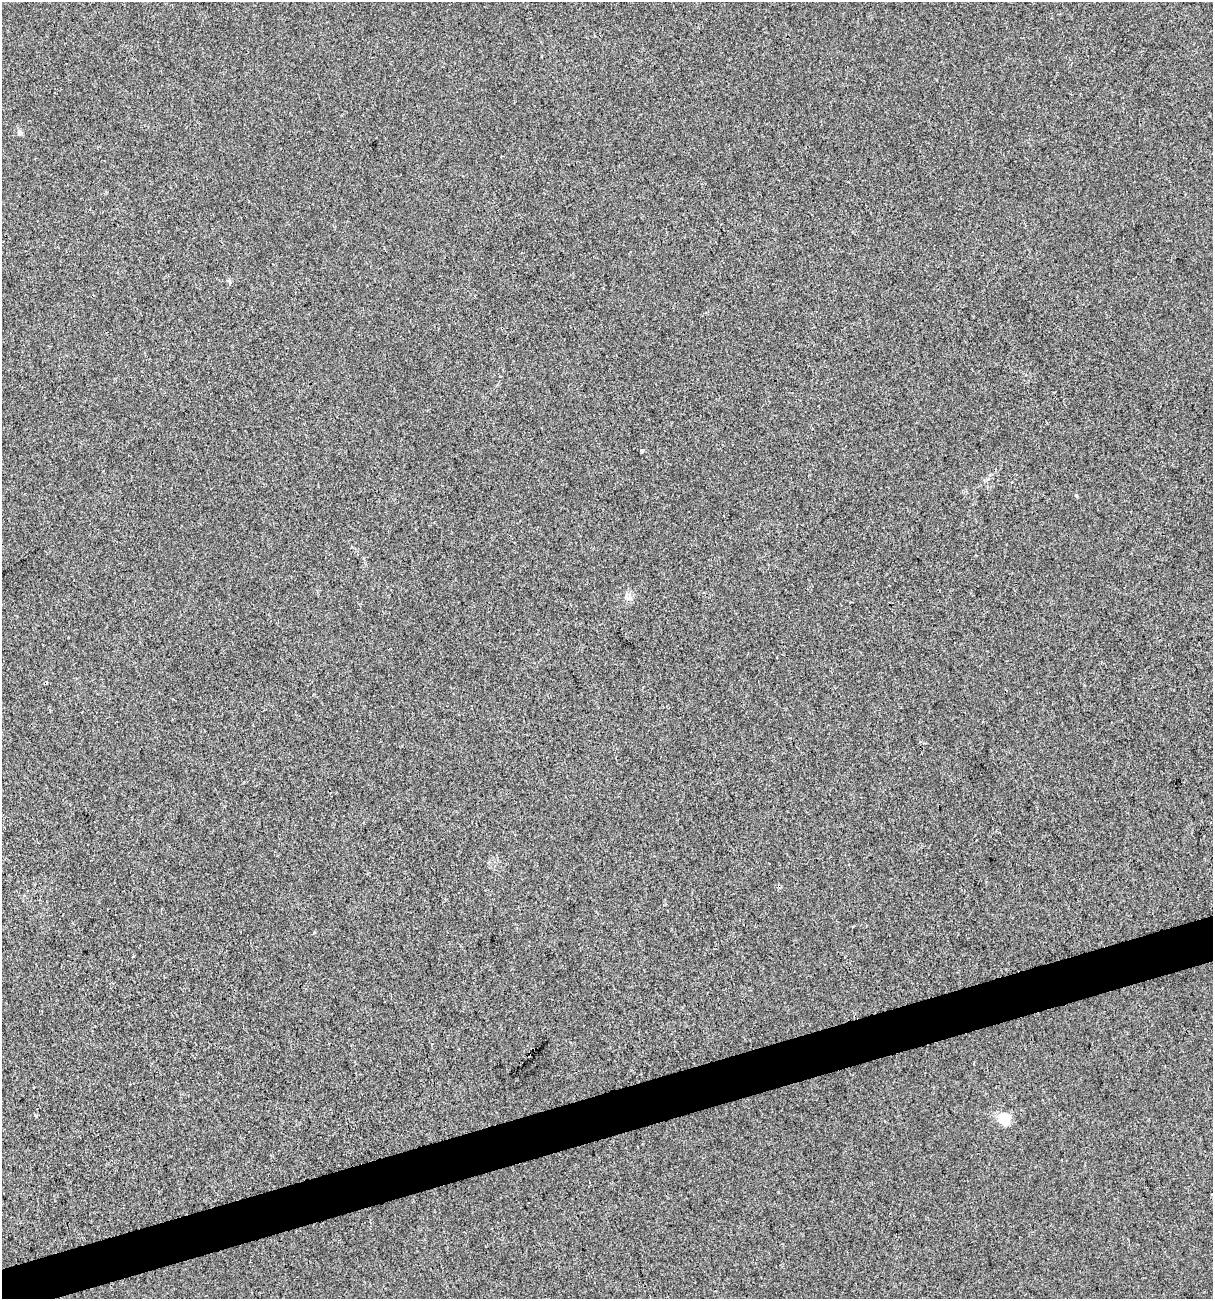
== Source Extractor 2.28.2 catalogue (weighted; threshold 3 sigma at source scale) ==
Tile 7 of 4 x 4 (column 3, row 2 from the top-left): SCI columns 2524-3734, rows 2597-3893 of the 4995 x 5192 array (HDU 1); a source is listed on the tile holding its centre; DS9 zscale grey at full resolution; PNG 1215 x 1301 px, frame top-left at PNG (2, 2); no overlay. Shown black and unused: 3% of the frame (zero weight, under 3 of 4 exposures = <1% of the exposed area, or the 3 px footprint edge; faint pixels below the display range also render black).
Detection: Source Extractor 2.28.2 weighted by HDU 2 'WHT'; one run over the whole footprint, this tile lists its part. Background 0.00113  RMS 0.0028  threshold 0.0127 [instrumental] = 3 sigma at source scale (4.5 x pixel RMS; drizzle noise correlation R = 1.50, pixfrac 1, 0.0396/0.0396 arcsec/px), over >= 5 px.
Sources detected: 5; all 5 listed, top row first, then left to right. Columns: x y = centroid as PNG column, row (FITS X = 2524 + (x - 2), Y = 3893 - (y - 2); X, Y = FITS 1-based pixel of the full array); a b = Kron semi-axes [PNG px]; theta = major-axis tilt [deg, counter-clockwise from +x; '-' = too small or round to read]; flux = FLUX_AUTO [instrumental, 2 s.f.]
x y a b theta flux
20 132 5 5 - 1.5
642 451 4 3 - 0.35
628 598 7 6 - 0.92
133 956 4 2 - 0.25
1004 1118 11 10 - 6.7